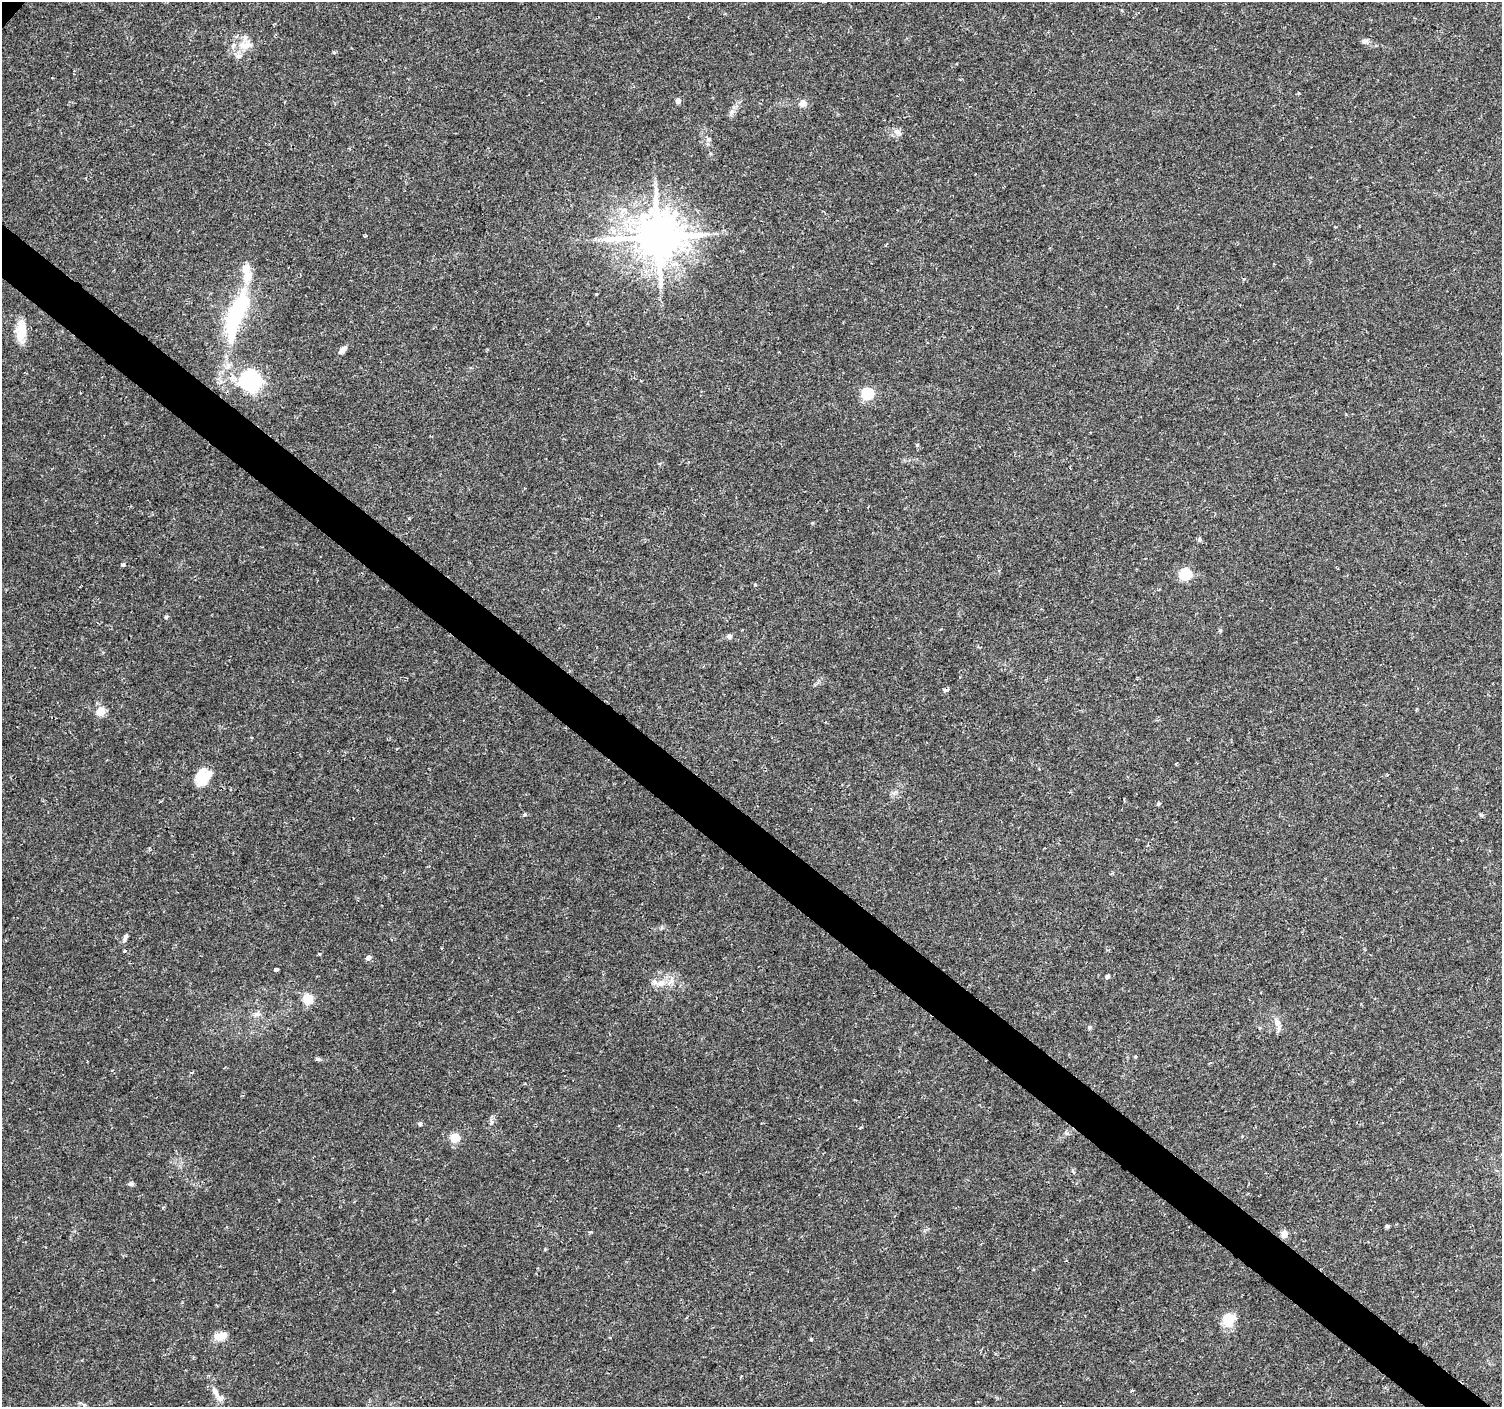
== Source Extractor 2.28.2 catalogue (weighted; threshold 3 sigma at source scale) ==
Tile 6 of 4 x 4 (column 2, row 2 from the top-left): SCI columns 1506-3005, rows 3046-4450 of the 6006 x 6026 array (HDU 1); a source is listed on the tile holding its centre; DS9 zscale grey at full resolution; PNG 1504 x 1409 px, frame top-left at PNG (2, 2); no overlay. Shown black and unused: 4% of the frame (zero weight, under 2 of 3 exposures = <1% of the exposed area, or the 3 px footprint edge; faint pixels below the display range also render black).
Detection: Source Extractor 2.28.2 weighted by HDU 2 'WHT'; one run over the whole footprint, this tile lists its part. Background 0.0217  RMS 0.0027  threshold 0.0123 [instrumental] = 3 sigma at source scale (4.5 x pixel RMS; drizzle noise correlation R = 1.50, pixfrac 1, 0.0396/0.0396 arcsec/px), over >= 5 px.
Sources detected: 61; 2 cosmic-ray / hot-pixel residue — not listed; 5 inside a brighter listed object's ellipse — not listed separately; the other 54 listed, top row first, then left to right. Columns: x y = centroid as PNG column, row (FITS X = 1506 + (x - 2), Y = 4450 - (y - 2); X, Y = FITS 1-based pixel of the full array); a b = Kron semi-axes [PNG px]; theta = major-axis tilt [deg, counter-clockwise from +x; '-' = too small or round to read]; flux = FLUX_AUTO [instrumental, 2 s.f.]
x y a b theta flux
1365 41 9 6 19 0.76
245 45 24 14 8 4.6
678 101 4 4 - 1.6
802 103 11 8 63 1.5
897 132 13 7 -44 1.2
709 139 7 5 7 0.58
658 236 14 13 - 1200
886 245 3 2 - 0.36
236 314 60 17 70 30
21 332 28 12 89 4.9
343 350 11 6 44 1.4
251 380 25 24 - 20
867 394 6 6 - 28
917 445 4 3 - 0.52
409 518 4 3 - 0.3
1199 539 6 5 - 0.67
122 565 4 3 - 0.74
1185 574 7 7 - 13
755 584 4 4 - 0.33
166 617 5 5 - 0.39
1220 631 5 4 - 0.35
729 636 6 5 - 0.78
946 690 7 3 -1 0.83
100 712 10 9 - 3
202 777 20 15 68 6.4
1158 803 5 4 - 0.37
525 814 4 4 - 0.39
1481 815 6 4 -44 0.38
1111 874 5 3 - 0.28
125 938 11 5 65 0.88
125 951 4 4 - 0.38
368 957 6 5 - 0.92
276 969 4 3 - 2.5
1107 976 4 4 - 0.93
661 983 12 9 27 2.4
308 999 9 8 - 5.2
257 1014 10 6 22 1.1
1277 1023 9 8 - 1.5
1089 1027 6 5 - 0.43
1135 1057 4 4 - 0.48
491 1122 7 4 -90 0.59
420 1124 6 5 - 0.51
860 1128 4 3 - 0.27
455 1138 9 9 - 3.9
131 1184 7 6 - 0.58
1387 1226 4 4 - 0.55
1284 1234 10 7 -89 1.5
545 1249 4 4 - 0.24
1229 1320 14 13 - 5.6
221 1336 16 9 16 3.3
609 1337 3 2 - 0.26
811 1339 3 3 - 0.39
741 1376 4 3 - 0.3
215 1391 20 7 -64 2.1
Unlisted compact peaks at least as high as the median listed source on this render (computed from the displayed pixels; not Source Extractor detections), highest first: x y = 317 1059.